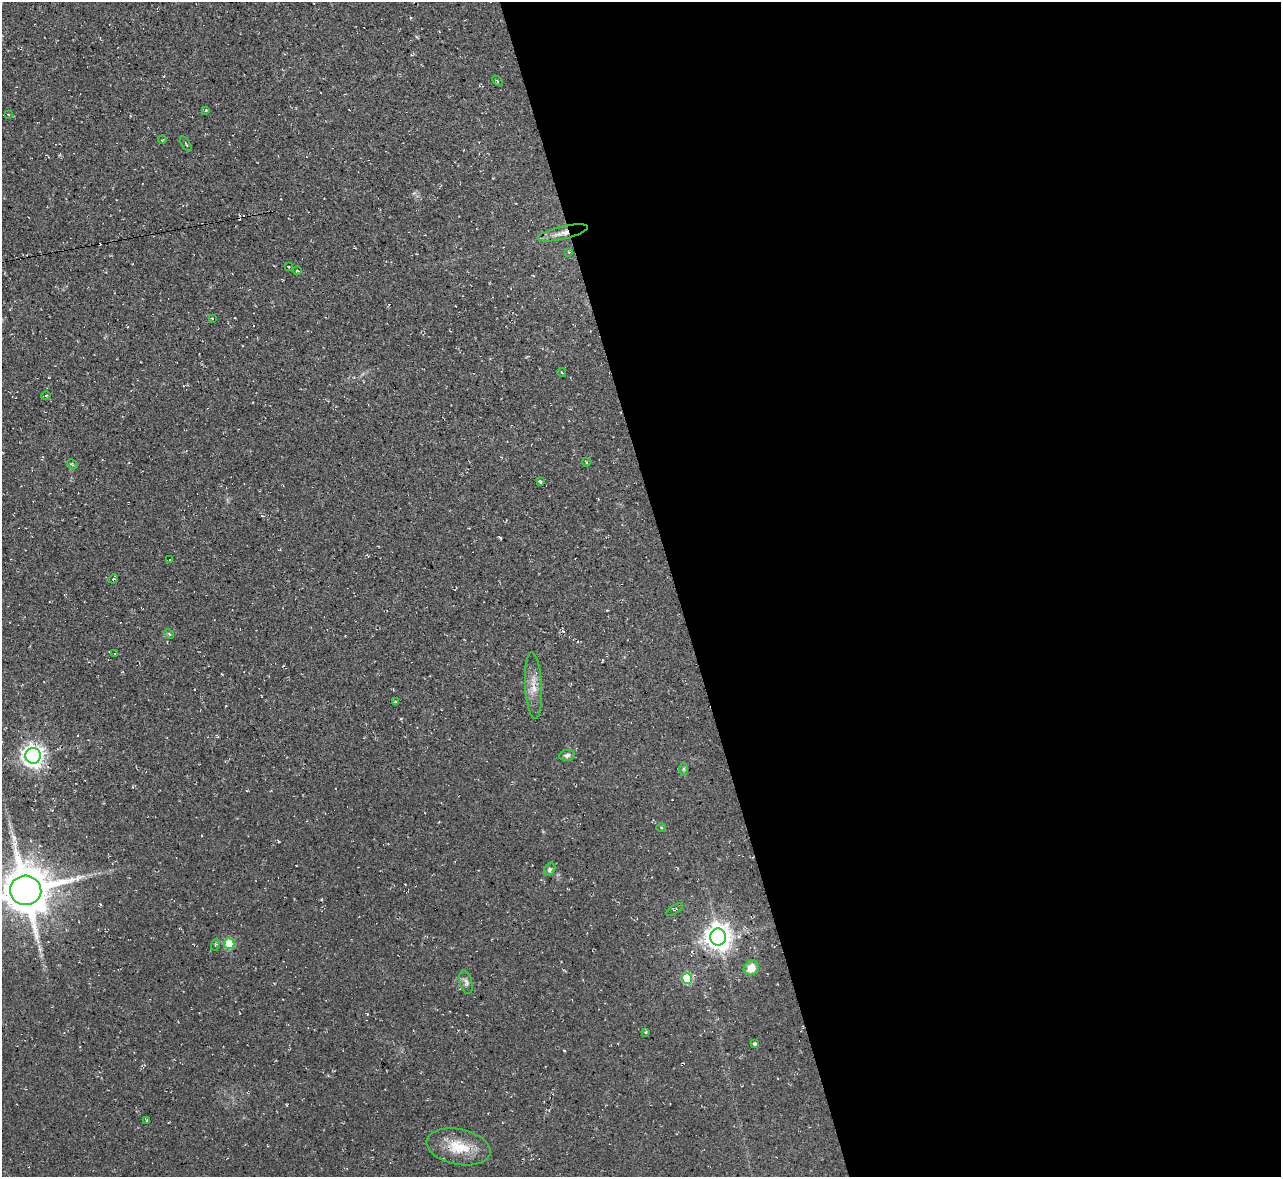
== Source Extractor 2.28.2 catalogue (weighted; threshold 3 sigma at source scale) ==
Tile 8 of 4 x 4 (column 4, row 2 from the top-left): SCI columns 3838-5116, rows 2490-3664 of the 5116 x 5098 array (HDU 1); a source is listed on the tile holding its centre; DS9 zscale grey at full resolution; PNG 1283 x 1179 px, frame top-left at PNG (2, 2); each listed source drawn as its Kron ellipse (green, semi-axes under 4 px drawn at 4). Shown black and unused: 47% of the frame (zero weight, under 2 of 3 exposures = <1% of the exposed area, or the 3 px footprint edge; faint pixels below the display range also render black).
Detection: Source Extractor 2.28.2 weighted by HDU 2 'WHT'; one run over the whole footprint, this tile lists its part. Background 0.0913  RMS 0.01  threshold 0.0458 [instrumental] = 3 sigma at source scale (4.5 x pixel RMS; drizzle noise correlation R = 1.50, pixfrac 1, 0.05/0.05 arcsec/px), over >= 5 px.
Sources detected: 43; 4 cosmic-ray / hot-pixel residue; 1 long thin detection or spike segment (spike, bleed or trail) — neither listed nor drawn; the other 38 listed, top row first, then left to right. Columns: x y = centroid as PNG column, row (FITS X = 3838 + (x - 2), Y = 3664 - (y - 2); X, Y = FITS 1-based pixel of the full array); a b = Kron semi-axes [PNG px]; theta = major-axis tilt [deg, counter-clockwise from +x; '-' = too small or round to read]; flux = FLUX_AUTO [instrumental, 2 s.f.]
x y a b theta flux
497 81 6 2 -46 0.85
206 110 4 3 - 0.83
8 114 3 2 - 0.78
162 140 4 3 - 0.77
186 144 8 2 -60 1.2
563 233 25 6 13 9.5
569 252 4 4 - 0.87
288 266 3 3 - 1.6
297 271 4 3 - 0.95
212 318 3 3 - 0.76
562 372 4 3 - 0.9
46 396 4 3 - 0.81
586 462 4 3 - 0.86
72 464 6 4 -47 1.4
540 482 4 3 - 1.8
169 560 3 2 - 0.55
113 579 4 3 - 1
169 634 5 4 - 1.2
115 654 4 3 - 0.79
533 686 33 8 -87 12
396 702 3 3 - 1.7
567 755 8 5 10 2.4
33 756 8 7 - 660
684 769 6 4 89 1.6
661 828 4 4 - 1.1
550 869 6 5 - 2.2
26 890 15 14 - 4800
675 909 9 3 33 1.4
718 937 8 8 - 1100
229 944 5 5 - 45
215 945 6 3 71 1.2
751 968 8 7 - 13
687 978 5 5 - 53
466 982 12 6 -76 3.4
646 1032 3 3 - 1.4
755 1044 4 3 - 1.9
147 1120 4 2 - 0.75
458 1147 32 17 -12 28
Overlapping masked pixels (flux is a lower limit): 1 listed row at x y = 563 233
Isophote crosses this tile's border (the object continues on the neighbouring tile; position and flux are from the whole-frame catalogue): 1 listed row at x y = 26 890
Unlisted compact peaks at least as high as the median listed source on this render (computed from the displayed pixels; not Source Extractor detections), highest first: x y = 500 538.